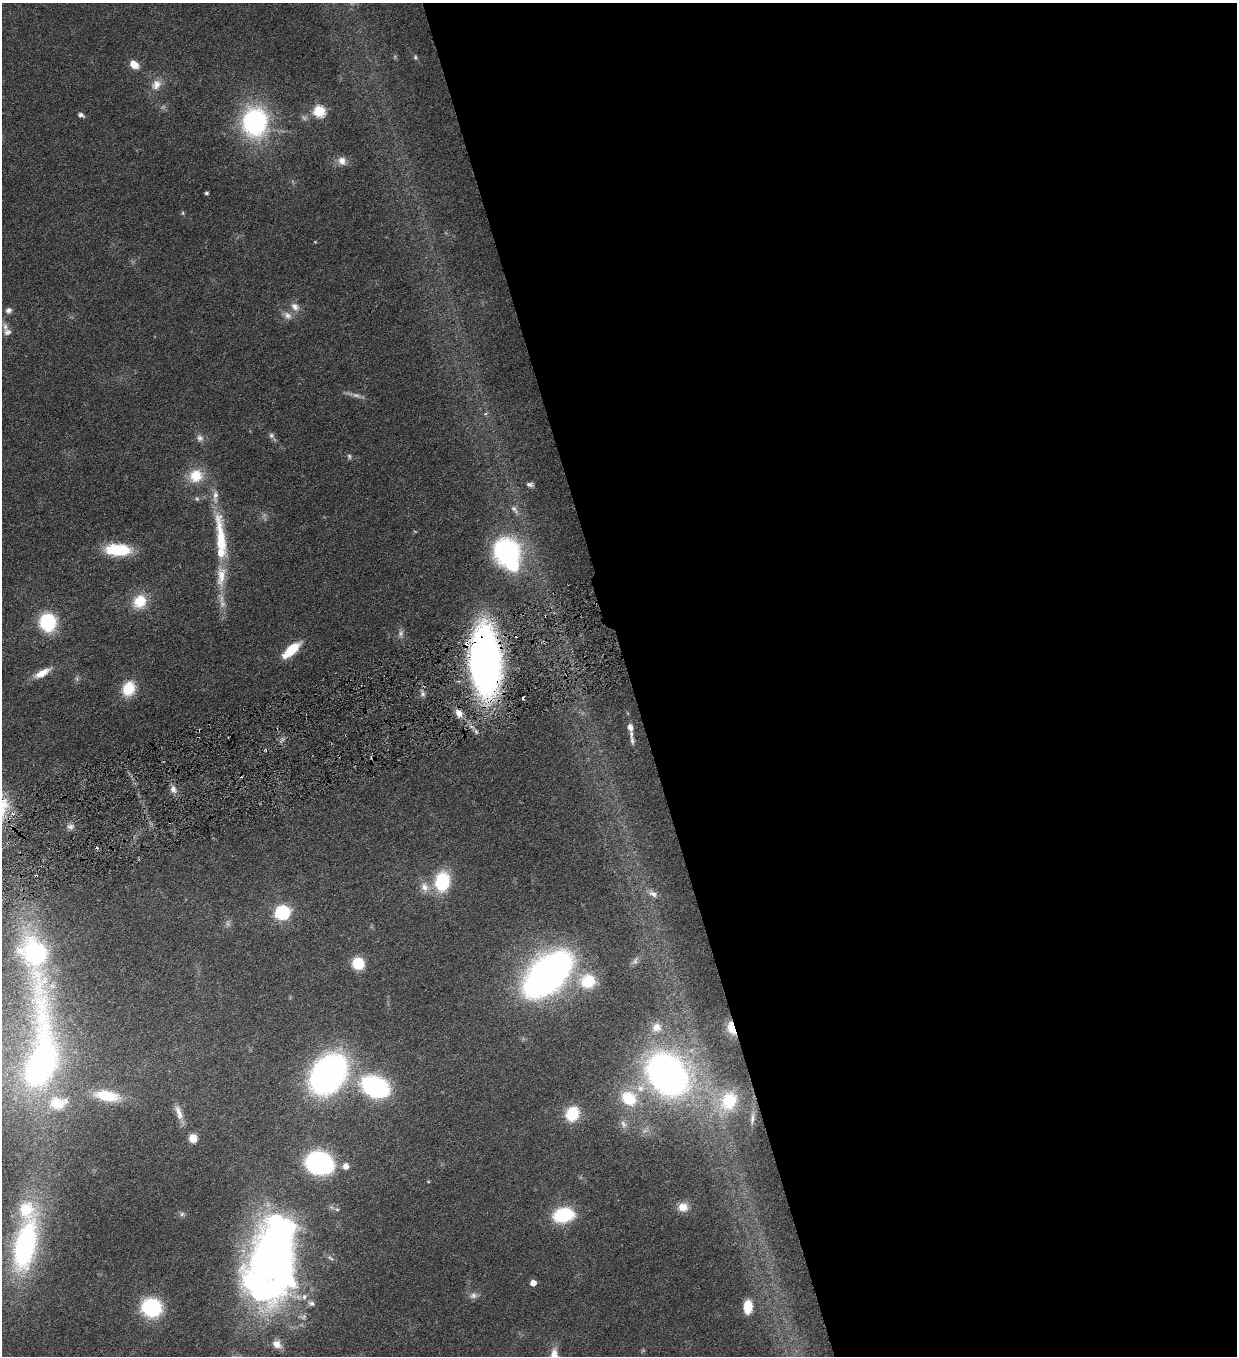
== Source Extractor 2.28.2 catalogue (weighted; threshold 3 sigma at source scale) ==
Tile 8 of 4 x 4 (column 4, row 2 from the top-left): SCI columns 3985-5219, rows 2712-4065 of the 5372 x 5421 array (HDU 1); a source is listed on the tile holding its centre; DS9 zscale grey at full resolution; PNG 1239 x 1358 px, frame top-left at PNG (2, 3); no overlay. Shown black and unused: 49% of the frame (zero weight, under 3 of 6 exposures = <1% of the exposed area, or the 3 px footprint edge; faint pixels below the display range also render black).
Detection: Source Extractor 2.28.2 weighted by HDU 2 'WHT'; one run over the whole footprint, this tile lists its part. Background 0.0454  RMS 0.0039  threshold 0.0159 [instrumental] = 3 sigma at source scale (4.09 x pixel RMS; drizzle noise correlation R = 1.36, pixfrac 0.8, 0.05/0.05 arcsec/px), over >= 5 px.
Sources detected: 104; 10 too faint to see at this stretch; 3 inside a brighter object's white glare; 6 cosmic-ray / hot-pixel residue — not listed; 13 inside a brighter listed object's ellipse — not listed separately; the other 72 listed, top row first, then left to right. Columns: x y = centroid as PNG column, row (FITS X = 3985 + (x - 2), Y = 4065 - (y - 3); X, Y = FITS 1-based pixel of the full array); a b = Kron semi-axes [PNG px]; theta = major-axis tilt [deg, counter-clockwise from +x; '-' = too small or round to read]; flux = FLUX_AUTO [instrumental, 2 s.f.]
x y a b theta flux
415 57 7 5 -72 0.65
134 64 10 7 -35 4.7
156 85 16 12 47 4.1
319 111 6 6 - 34
81 115 8 5 -22 1.1
255 122 26 23 -87 58
342 161 13 11 -37 2.9
206 193 4 3 - 0.76
183 213 5 5 - 0.48
315 242 5 3 - 0.28
295 306 13 10 -39 2.7
8 310 8 7 - 1.4
287 315 14 9 -36 2.6
7 332 11 10 - 2.2
271 435 7 7 - 1.1
200 438 11 9 -48 1.9
349 456 7 5 -75 0.74
196 476 20 18 29 9
530 484 9 5 -9 1.1
197 499 6 5 - 0.67
515 510 16 6 -51 1.7
220 536 71 13 -84 20
118 550 25 11 -3 20
506 551 24 21 35 53
140 601 18 15 58 9.3
48 622 16 14 -80 24
291 650 20 8 42 12
485 661 43 19 -86 250
42 673 22 8 29 4.7
129 689 16 13 65 10
423 694 7 6 - 1
459 713 11 8 -52 3.2
630 727 7 5 -81 2.2
632 740 11 5 -80 1
173 789 10 8 -66 2.2
71 827 10 8 11 1.5
442 882 17 13 82 23
425 887 15 12 -68 3.9
653 894 13 7 -30 1.8
282 912 7 6 - 77
358 963 10 9 - 11
548 974 32 17 44 310
588 981 21 18 -4 14
656 1027 14 13 - 4.2
732 1028 13 6 -71 6
41 1061 131 33 87 150
328 1074 35 25 54 140
667 1074 38 30 -49 160
375 1087 18 13 -24 72
107 1096 31 13 -10 14
629 1098 20 16 -37 14
729 1101 23 19 59 14
179 1112 23 8 -70 3.6
572 1114 15 13 65 13
752 1119 17 4 84 1.4
193 1138 8 8 - 4.1
318 1163 17 16 - 66
346 1166 8 7 - 2
428 1182 4 3 - 0.31
683 1207 12 11 - 3.6
337 1209 6 5 - 0.73
182 1214 6 6 - 0.78
563 1215 19 14 11 22
25 1246 62 25 77 78
273 1257 71 43 88 240
330 1258 11 4 -35 1
533 1283 5 4 - 3.7
473 1295 12 9 13 1.7
311 1303 9 7 -16 1.3
748 1307 13 8 87 7.8
151 1308 16 15 - 33
277 1344 13 10 -33 2.9
Overlapping masked pixels (flux is a lower limit): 3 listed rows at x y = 485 661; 459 713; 732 1028